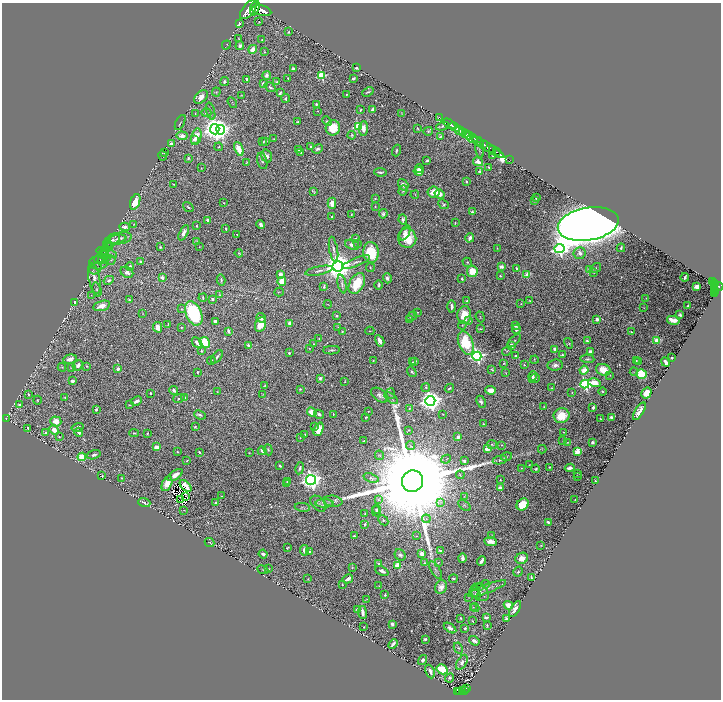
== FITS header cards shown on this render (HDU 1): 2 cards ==
NAXIS1  =                 1438
NAXIS2  =                 1395

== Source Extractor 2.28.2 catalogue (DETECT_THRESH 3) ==
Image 1438 x 1395 px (HDU 1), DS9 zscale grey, zoomed out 1/2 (1 PNG px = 2 x 2 image px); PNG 723 x 702 px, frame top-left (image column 2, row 1394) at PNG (2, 3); each listed source drawn as its Kron ellipse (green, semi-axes under 4 px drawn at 4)
Background 1.27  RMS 0.011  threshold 0.0335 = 3 sigma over >= 5 px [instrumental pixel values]
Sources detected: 732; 49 cannot appear on this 1/2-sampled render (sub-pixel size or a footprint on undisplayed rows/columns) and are neither listed nor drawn; of the other 683, the 500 brightest by FLUX_AUTO listed and drawn (183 fainter detections omitted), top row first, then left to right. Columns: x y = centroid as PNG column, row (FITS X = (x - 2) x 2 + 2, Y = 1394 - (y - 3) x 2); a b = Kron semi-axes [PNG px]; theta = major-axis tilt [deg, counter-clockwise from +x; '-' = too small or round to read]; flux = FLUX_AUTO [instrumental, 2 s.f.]
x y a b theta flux
255 8 8 4 71 5000
248 10 11 6 51 9900
262 11 10 5 -14 7100
259 22 3 2 - 1.5
239 23 4 2 - 2.5
288 32 2 2 - 2.4
239 39 3 2 - 1.3
262 40 2 2 - 1.4
226 45 5 2 - 1.4
240 46 4 4 - 6.3
253 49 4 3 - 21
264 52 4 3 - 1.6
356 68 3 2 - 5.4
293 69 3 3 - 9.3
267 75 4 4 - 7.3
322 76 3 3 - 180
288 78 2 2 - 1.7
353 78 3 2 - 8.2
247 79 3 2 - 14
224 82 5 3 - 4.6
276 82 4 3 - 2.7
263 84 4 3 - 11
270 87 6 3 -38 4.8
216 92 4 3 - 2.2
368 92 6 2 24 3.2
280 93 4 2 - 5
347 94 2 2 - 1.8
241 95 3 2 - 1.3
201 97 8 5 48 15
286 98 4 3 - 4.3
232 103 6 2 -57 1.5
316 104 3 3 - 3
360 110 3 2 - 1.7
373 110 3 3 - 8.2
211 111 9 3 -76 3.2
318 111 2 2 - 1.3
206 113 5 3 - 4
402 113 4 2 - 1.3
195 114 3 2 - 1.5
439 117 2 1 - 45
297 121 3 2 - 1.5
327 121 5 3 - 3.1
180 122 8 1 63 1.7
449 124 7 2 -31 2300
442 126 6 3 18 4.1
358 127 3 3 - 230
455 127 6 2 -29 2000
333 128 7 7 - 63
363 128 7 4 85 16
418 128 3 2 - 2
215 129 5 4 - 2300
221 130 5 4 - 620
428 131 5 3 - 2.4
460 131 4 2 - 560
462 132 3 2 - 300
465 133 3 2 - 1100
352 135 4 3 - 3.1
182 136 5 4 - 12
470 136 3 2 - 600
196 137 8 5 76 29
440 137 3 2 - 2
473 138 5 2 - 1200
194 139 3 3 - 11
274 139 2 2 - 1.4
266 141 3 2 - 4.9
478 141 6 2 -29 3200
262 142 3 2 - 2.6
171 144 4 3 - 16
484 144 2 2 - 570
311 146 3 3 - 2.9
219 147 4 3 - 1.7
487 147 20 2 -32 1800
239 149 7 3 -67 52
298 149 3 2 - 4.9
317 149 5 4 - 5.7
479 150 8 3 -79 1.8
493 150 4 2 - 440
396 151 6 2 70 2.8
496 152 2 2 - 400
164 153 3 2 - 2
301 153 2 2 - 1.6
163 156 5 2 - 1.4
267 156 6 5 - 12
493 156 3 2 - 3.7
188 158 3 3 - 3.4
509 159 3 1 - 21
262 161 8 5 -75 5.3
427 161 3 2 - 4.2
246 162 3 3 - 1.5
478 162 5 4 - 17
201 168 4 3 - 1.7
489 168 3 2 - 4
420 169 4 3 - 8.1
418 171 5 3 - 36
479 171 3 2 - 3.3
380 172 6 3 -9 4.6
466 181 2 2 - 11
173 184 3 2 - 1.6
403 185 6 4 -55 9.5
313 191 4 2 - 2.5
403 191 5 3 - 3.7
434 192 6 5 - 39
440 194 5 4 - 16
415 195 4 2 - 1.3
536 198 3 2 - 3.9
375 199 3 3 - 2.8
534 201 2 2 - 4.7
135 202 8 4 70 55
224 203 2 2 - 2.3
332 203 5 4 - 17
443 204 6 3 -44 4.2
375 206 3 2 - 1.8
188 207 6 3 -36 3.8
472 212 2 2 - 7.5
351 214 2 2 - 1.8
383 214 4 4 - 5.3
332 217 2 2 - 4.2
207 220 2 2 - 9.9
403 220 5 3 - 5.8
455 223 2 2 - 1.7
134 224 3 2 - 1.2
261 224 4 4 - 6.9
588 224 31 16 10 10000
196 226 2 2 - 2.2
124 227 5 3 - 11
226 229 3 2 - 3.1
184 233 8 4 64 15
405 233 8 4 60 9.9
237 234 2 2 - 1.6
121 238 11 6 11 9.7
355 238 3 3 - 2
407 238 10 9 - 64
470 238 4 3 - 14
117 239 10 4 9 5.2
111 241 10 5 37 7.2
197 241 3 2 - 1.5
357 244 3 3 - 1.5
352 245 7 4 -20 11
108 246 5 2 - 1.7
109 246 3 3 - 1.6
160 247 2 2 - 2.4
199 247 3 3 - 1.3
497 248 3 2 - 1.3
621 248 4 2 - 3.3
333 249 13 3 -80 7.1
560 249 5 4 - 520
105 250 5 2 - 1.8
371 252 10 7 -86 93
106 253 11 4 -17 6.8
239 253 4 2 - 1.6
580 253 6 6 - 13
103 254 4 2 - 1.7
101 257 8 4 33 4.7
107 258 3 2 - 1.6
103 259 5 3 - 4.5
111 260 4 4 - 3
140 262 4 3 - 3.7
356 262 14 3 21 7.1
467 262 5 3 - 2.4
98 263 9 6 1 7.6
130 266 4 3 - 5.1
338 266 5 5 - 4600
501 267 4 4 - 6.8
370 268 4 3 - 2.8
516 268 3 2 - 4.2
595 268 6 4 36 3.2
95 269 6 5 - 4.7
590 270 2 2 - 37
319 271 14 3 12 6.5
472 271 5 5 - 46
127 272 7 5 -34 8.3
594 272 3 3 - 1.4
280 275 4 3 - 13
527 275 3 2 - 58
500 276 2 2 - 3.4
685 277 4 2 - 5
94 278 16 5 -79 15
162 278 3 3 - 11
387 278 5 4 - 9
462 279 3 2 - 3.4
109 280 5 4 - 7.4
221 280 5 3 - 3.6
282 281 4 3 - 58
712 282 4 2 - 330
357 283 11 7 60 81
715 283 2 2 - 170
342 284 9 3 -78 5.3
379 285 4 3 - 4.5
714 286 2 1 - 130
718 286 5 3 - 790
324 287 3 2 - 3.8
697 287 3 3 - 23
715 289 4 2 - 460
97 290 7 3 -75 4.1
279 292 5 2 - 1.5
716 292 2 1 - 57
715 294 2 1 - 41
91 295 4 3 - 1.9
220 295 4 3 - 1.7
203 298 4 2 - 2.7
646 298 3 3 - 1.3
212 299 3 3 - 4.7
129 300 3 3 - 3.1
467 301 2 2 - 2.5
530 301 3 2 - 2
74 302 3 3 - 8.8
328 304 4 2 - 1.3
521 304 3 2 - 1.4
102 306 8 5 15 23
452 306 6 3 -89 7.4
688 306 3 2 - 2
644 308 3 2 - 1.4
182 309 3 3 - 1.3
417 312 3 2 - 1.5
194 313 13 7 -67 210
143 314 3 3 - 1.4
464 315 9 7 84 48
680 315 3 3 - 3.6
337 316 3 2 - 4.9
412 316 5 2 - 1.9
480 317 5 2 - 1.5
261 318 5 4 - 12
597 319 2 2 - 26
409 320 2 2 - 20
673 320 6 3 -13 30
215 321 3 3 - 11
469 321 4 3 - 5
290 323 4 4 - 17
168 324 3 1 - 1.4
260 325 7 5 66 34
462 325 4 3 - 2
516 326 4 3 - 3.4
158 327 5 4 - 21
182 327 3 2 - 1.8
338 328 4 2 - 2.3
480 329 4 2 - 2.4
516 329 5 3 - 8.5
228 331 4 2 - 6.9
370 331 4 2 - 1.7
342 332 3 2 - 2.6
631 332 3 2 - 2.6
319 339 4 2 - 1.7
380 341 6 3 -61 14
514 341 8 3 43 3.3
587 341 3 2 - 3.5
657 341 4 3 - 29
205 342 5 4 - 91
197 343 6 3 -48 9.3
466 343 12 7 -68 99
568 343 5 4 - 2.6
314 344 3 2 - 1.7
248 345 2 2 - 11
511 346 4 3 - 14
309 349 2 2 - 1.3
555 349 4 3 - 8.3
331 350 8 3 3 4.7
201 351 2 2 - 3.5
507 351 5 2 - 1.7
590 352 3 3 - 13
289 353 2 2 - 6.3
562 355 2 2 - 3.1
477 356 4 4 - 610
516 356 3 2 - 3.5
217 357 8 3 53 5.4
672 358 2 2 - 12
70 359 7 4 14 14
587 359 7 3 -4 3.2
534 360 4 1 - 1.7
636 360 3 2 - 1.9
211 361 4 3 - 3
373 361 3 2 - 1.8
415 361 4 2 - 3.6
638 361 4 2 - 1.7
413 362 2 1 - 1.7
666 362 5 2 - 17
504 363 2 2 - 1.9
78 365 6 4 47 9.7
524 365 2 2 - 2.4
555 365 7 5 6 9.8
87 366 4 3 - 2.7
62 367 4 3 - 2.1
72 368 4 3 - 3.2
118 369 2 2 - 31
492 369 3 2 - 2.4
584 370 4 4 - 28
603 370 7 5 -20 36
198 372 2 2 - 3.7
412 372 6 4 -54 4.6
634 372 4 3 - 1.5
506 373 2 2 - 1.7
641 374 5 5 - 81
610 375 3 2 - 1.5
533 376 5 3 - 6.1
320 378 3 3 - 7.2
534 379 5 4 - 15
72 381 4 3 - 7.4
345 382 3 2 - 1.5
594 383 6 4 -13 34
585 384 4 4 - 410
265 385 3 3 - 1.3
426 387 4 3 - 3.3
449 388 5 3 - 2.7
552 388 2 2 - 1.4
300 389 3 2 - 2.4
174 390 4 3 - 6.2
491 390 5 3 - 16
602 391 4 3 - 2.6
217 392 3 3 - 1.4
150 393 3 2 - 3.4
391 393 5 4 - 3.7
572 393 2 2 - 1.4
646 393 6 4 58 28
28 394 3 2 - 2.3
263 394 3 3 - 1.3
380 395 9 6 -35 9.2
65 398 3 2 - 1.5
179 398 6 4 12 4.6
184 398 2 2 - 9.4
391 398 8 3 -38 3.4
37 400 4 2 - 2.4
136 401 6 3 27 12
430 401 5 5 - 2100
481 402 6 4 -64 7.4
19 405 3 2 - 4.6
129 405 2 2 - 2.2
544 407 3 2 - 1.3
593 407 3 2 - 5.3
409 408 4 2 - 1.7
96 409 4 2 - 5
368 411 2 2 - 1.5
639 411 10 4 59 16
312 412 5 4 - 24
319 414 5 3 - 6.9
333 414 3 2 - 1.8
443 414 2 2 - 1.5
200 415 6 3 -22 4.9
562 416 8 7 - 54
366 417 3 2 - 2.7
611 417 3 3 - 6.4
6 419 3 3 - 1.6
601 419 3 1 - 1.6
56 421 5 5 - 26
483 424 3 2 - 1.7
314 426 4 3 - 3
77 427 6 3 15 12
195 427 2 2 - 1.7
28 428 4 2 - 4.2
318 429 7 4 66 27
54 430 5 4 - 24
408 430 3 2 - 1.6
79 432 4 3 - 9.1
564 432 2 2 - 1.3
46 433 4 3 - 5.9
134 433 5 3 - 3.1
147 433 2 2 - 2
305 434 2 2 - 2.3
59 437 3 2 - 2.2
458 437 3 3 - 12
300 438 3 2 - 1.4
363 441 4 2 - 1.4
563 441 3 3 - 1.7
567 442 3 3 - 1.8
592 443 3 2 - 6.7
411 445 4 3 - 2.6
492 445 5 3 - 2.8
502 445 4 3 - 2.1
157 447 4 3 - 22
487 449 4 3 - 18
542 449 4 3 - 1.6
268 450 6 3 -69 2.8
262 451 4 3 - 8.7
578 451 3 3 - 130
177 452 3 2 - 1.8
199 452 2 2 - 4.9
249 453 2 2 - 1.3
94 455 7 3 16 8.9
380 455 5 2 - 2
82 457 4 4 - 72
507 457 5 3 - 3.5
446 459 5 2 - 1.4
187 460 3 2 - 2.3
500 460 7 4 12 4.6
464 461 4 3 - 4.4
529 465 2 2 - 1.5
280 466 3 2 - 3
549 467 2 2 - 1.7
300 468 6 4 79 5.3
521 468 3 2 - 1.4
570 468 5 3 - 9.5
536 469 4 3 - 3.5
578 473 2 2 - 1.5
175 475 9 4 34 16
460 475 4 2 - 1.6
102 476 3 2 - 2.4
578 476 2 2 - 2.1
122 478 3 2 - 1.5
371 478 8 4 -21 5.1
311 480 5 5 - 1600
500 480 2 2 - 1.7
412 481 11 10 - 140000
595 481 2 2 - 2
287 482 3 2 - 1.9
167 484 8 4 64 17
286 484 3 2 - 1.5
186 486 7 3 -46 26
500 488 2 2 - 34
221 496 3 2 - 1.7
185 497 2 1 - 2.3
464 497 4 2 - 1.3
378 499 3 3 - 2.1
575 499 2 2 - 1.5
181 500 2 1 - 1.8
333 501 9 5 -7 7.6
144 503 6 3 -18 3.9
216 503 3 2 - 3.9
325 503 9 4 0 7.1
440 503 3 3 - 2.4
318 504 9 6 -44 6.9
523 504 6 5 - 63
464 505 7 3 -38 3
302 507 8 3 -8 3.8
377 509 4 3 - 2.5
184 510 3 2 - 1.4
376 511 5 4 - 2.7
365 514 3 2 - 1.9
426 519 4 2 - 2.1
383 520 5 4 - 3.5
548 522 4 2 - 4.9
365 524 3 2 - 4.4
354 536 4 2 - 3.5
416 536 3 2 - 1.5
492 536 3 3 - 1.3
491 541 6 3 -8 13
210 543 5 3 - 2.2
541 545 4 2 - 1.3
287 548 3 2 - 2.4
304 550 5 3 - 13
441 551 4 2 - 6.3
309 552 4 2 - 2.2
263 554 4 3 - 7.6
422 554 3 3 - 27
400 555 6 5 - 5.2
462 558 4 2 - 11
522 558 6 5 - 19
481 561 5 2 - 8.5
438 562 3 2 - 1.4
424 563 4 3 - 2.6
379 564 4 3 - 3.5
398 566 3 3 - 100
352 568 3 3 - 1.3
268 569 4 3 - 2.5
263 570 6 3 -26 2.2
436 570 10 4 -57 6.3
382 571 7 3 -24 9.4
518 572 5 3 - 3
531 577 3 2 - 2.8
308 579 3 2 - 1.3
348 579 5 2 - 8.7
453 579 4 2 - 5.2
342 584 3 2 - 1.9
486 584 5 2 - 1.8
379 586 3 2 - 1.6
441 587 7 5 65 20
480 587 3 3 - 1.8
487 589 20 4 20 15
475 590 6 3 -90 2.8
480 593 10 7 -37 15
475 594 6 4 -28 4.2
385 595 3 2 - 2.3
468 597 4 3 - 1.8
367 599 3 2 - 1.3
508 605 5 3 - 27
473 607 3 3 - 1.9
475 608 4 3 - 1.7
515 609 9 4 59 15
357 610 3 2 - 4.7
362 612 6 2 -82 16
486 617 4 2 - 6.6
460 618 3 3 - 2.3
506 618 4 3 - 4.3
472 621 2 2 - 1.7
392 624 3 3 - 6.6
487 625 3 2 - 2.4
364 627 2 2 - 1.4
450 628 7 4 -34 8.6
465 628 3 3 - 4.7
425 639 3 2 - 4.5
474 641 5 3 - 11
393 644 5 2 - 6.7
458 648 6 3 -63 3.6
423 660 5 4 - 6
462 662 8 4 61 10
442 669 6 4 -31 56
430 671 7 2 -66 11
449 678 5 4 - 3.9
466 688 2 1 - 12
465 690 3 2 - 170
457 691 4 2 - 200
460 691 2 2 - 180
462 691 3 2 - 180
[183 fainter detections neither listed nor drawn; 49 sub-pixel or undisplayed-footprint detections neither listed nor drawn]